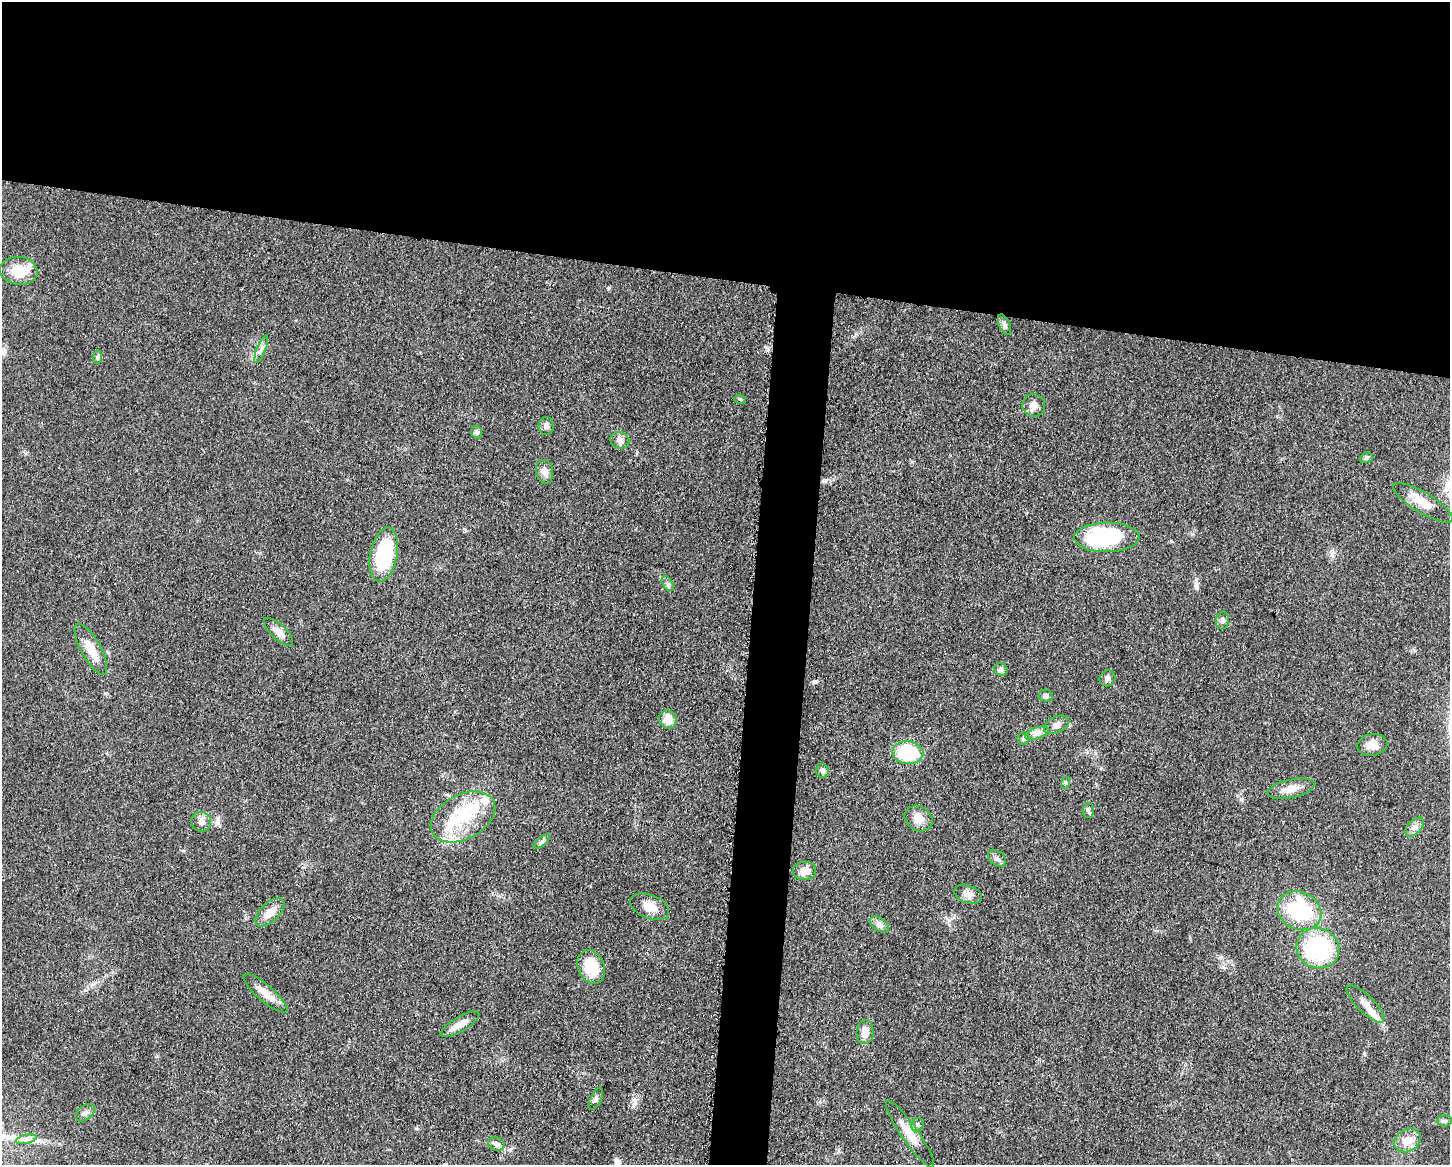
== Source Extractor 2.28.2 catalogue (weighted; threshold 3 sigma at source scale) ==
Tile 2 of 3 x 4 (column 2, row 1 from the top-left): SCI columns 1677-3124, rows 3494-4656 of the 4680 x 4657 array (HDU 1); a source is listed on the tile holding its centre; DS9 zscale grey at full resolution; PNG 1452 x 1167 px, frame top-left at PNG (2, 2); each listed source drawn as its Kron ellipse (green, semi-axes under 4 px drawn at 4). Shown black and unused: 27% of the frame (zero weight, under 3 of 5 exposures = <1% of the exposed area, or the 3 px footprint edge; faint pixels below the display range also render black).
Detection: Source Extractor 2.28.2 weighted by HDU 2 'WHT'; one run over the whole footprint, this tile lists its part. Background 0.0608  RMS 0.0057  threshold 0.0255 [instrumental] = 3 sigma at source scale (4.5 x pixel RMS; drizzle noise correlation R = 1.50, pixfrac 1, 0.05/0.05 arcsec/px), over >= 5 px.
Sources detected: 63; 3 inside a brighter object's white glare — neither listed nor drawn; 3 inside a brighter listed object's ellipse — not listed separately; the other 57 listed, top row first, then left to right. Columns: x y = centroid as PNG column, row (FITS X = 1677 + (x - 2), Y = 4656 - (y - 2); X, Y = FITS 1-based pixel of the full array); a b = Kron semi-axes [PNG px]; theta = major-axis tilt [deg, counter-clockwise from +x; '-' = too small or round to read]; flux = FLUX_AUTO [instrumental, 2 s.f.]
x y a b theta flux
19 271 19 14 -7 13
1004 325 11 5 -67 1.8
261 349 15 4 68 2.1
98 357 7 4 89 1.1
740 399 6 3 -19 0.7
1034 405 11 11 - 4.2
546 426 9 7 88 2.2
477 432 6 5 - 1.5
620 440 9 8 - 3.6
1366 458 7 5 15 1.1
544 472 12 8 -78 3.7
1423 503 34 10 -31 8.6
1107 537 33 14 1 47
384 554 27 13 79 40
668 584 8 5 -59 1.3
1222 620 9 6 79 1.5
279 632 19 7 -44 4
91 649 28 10 -61 9.1
1001 669 7 6 - 1.9
1107 678 8 7 - 1.8
1046 696 7 6 - 1.5
668 719 9 8 - 7.9
1057 725 13 8 25 3.3
1037 733 12 5 20 2.5
1024 739 6 6 - 1.1
1372 745 15 10 9 6.2
908 752 15 11 -6 33
822 771 7 6 - 1.8
1065 783 6 3 71 0.79
1291 789 24 9 12 6.3
1088 811 7 5 -89 1.4
463 817 34 22 28 29
919 818 15 12 -32 6.1
201 822 10 10 - 3
1415 827 11 6 47 2.7
541 842 10 4 40 1.3
997 858 10 7 -36 2
805 871 11 9 6 5.1
968 894 14 9 -20 3.4
650 907 20 12 -22 7.1
1299 911 22 18 -27 44
270 912 18 9 43 7
880 925 11 6 -35 2.2
1318 948 21 20 - 54
591 967 17 13 -68 19
265 993 28 8 -41 7.2
1365 1004 25 8 -44 6.6
460 1024 22 7 30 5.9
865 1032 12 8 87 5.7
596 1099 12 5 63 1.7
85 1113 11 7 39 2.1
1445 1121 7 5 1 1.1
918 1125 7 6 - 1.2
910 1134 40 8 -55 9.1
26 1139 10 4 13 2.2
1408 1140 14 11 28 5.6
496 1144 8 6 -19 1.9
Unlisted compact peaks at least as high as the median listed source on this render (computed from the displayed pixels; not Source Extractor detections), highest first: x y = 815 682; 634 1104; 608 288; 1197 587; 1171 541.